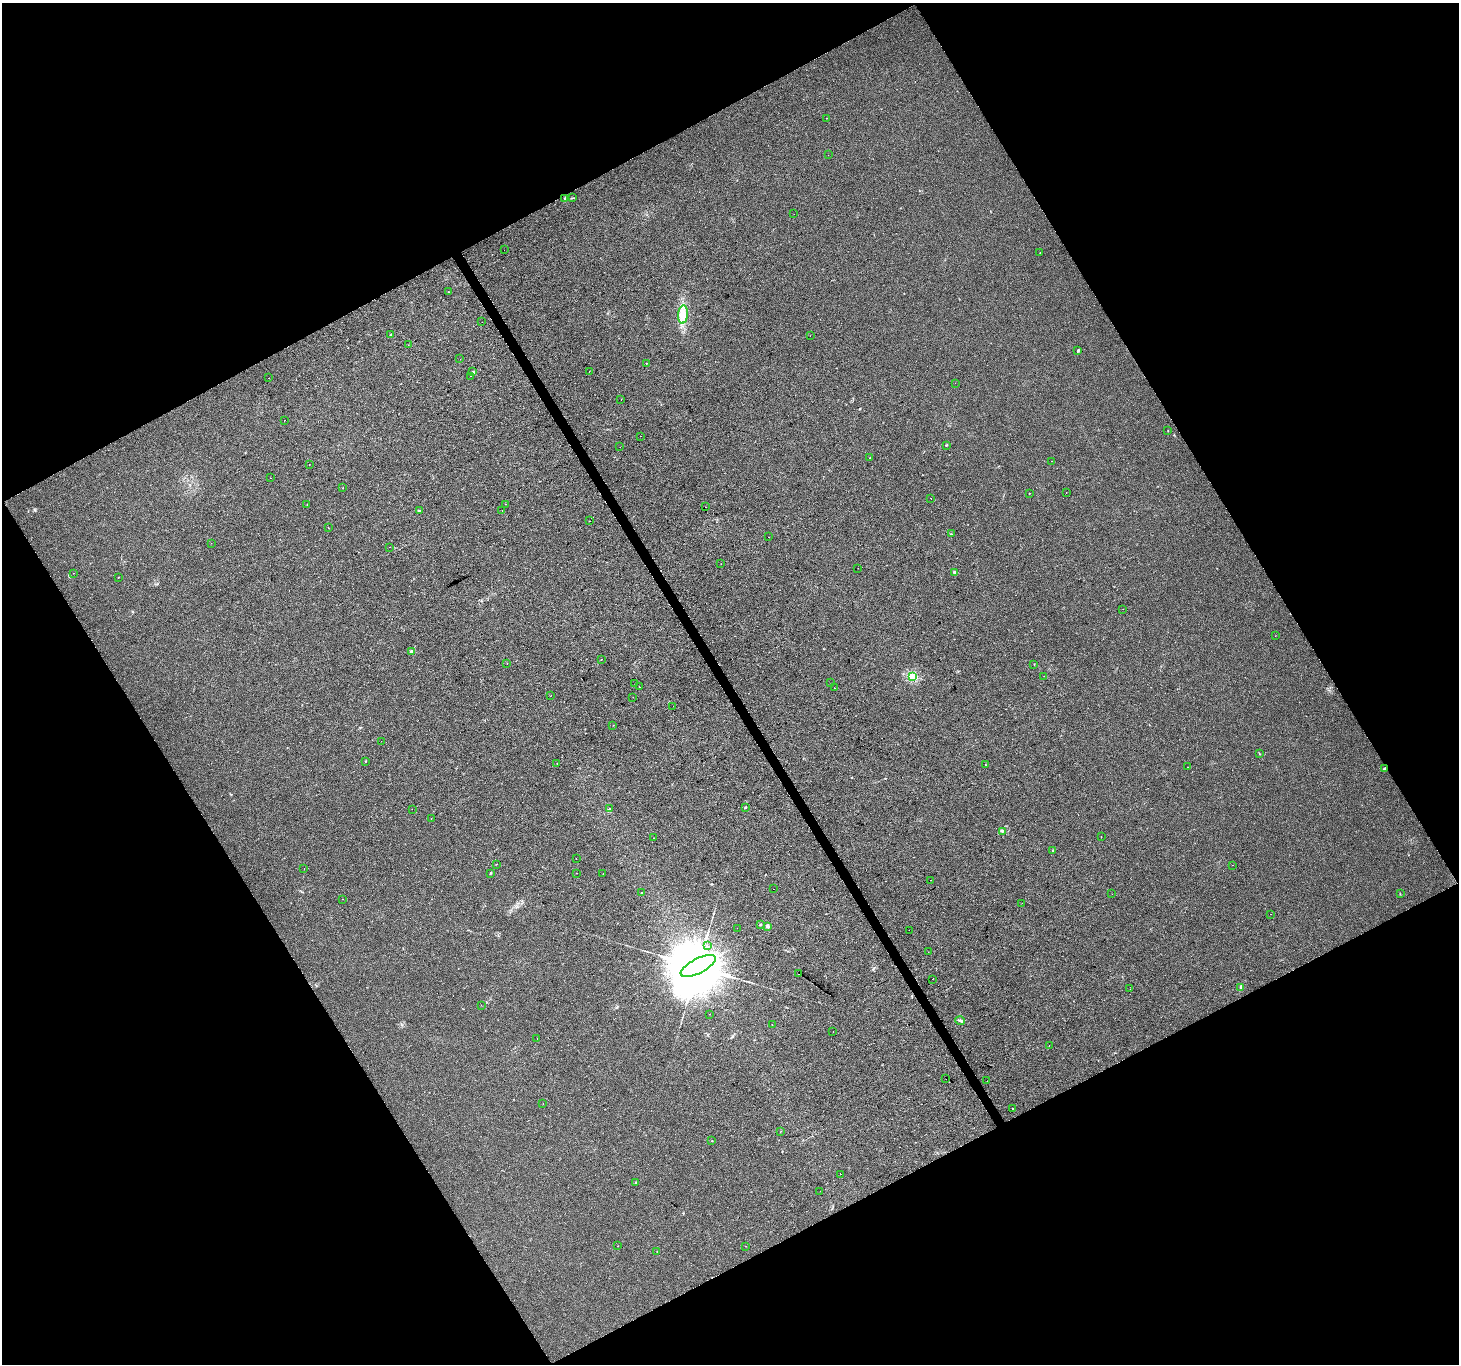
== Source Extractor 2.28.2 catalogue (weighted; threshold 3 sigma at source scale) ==
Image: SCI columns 3-5830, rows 170-5616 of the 5830 x 5725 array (HDU 1 of 3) = the unmasked area's bounding box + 8 px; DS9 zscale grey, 4 x 4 block average (1 PNG px = mean of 4 x 4 image px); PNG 1461 x 1366 px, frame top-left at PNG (2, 3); each listed source drawn as its Kron ellipse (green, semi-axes under 4 px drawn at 4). Shown black and unused: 47% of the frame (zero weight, under 2 of 3 exposures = <1% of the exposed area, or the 3 px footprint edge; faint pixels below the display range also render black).
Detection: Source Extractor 2.28.2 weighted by HDU 2 'WHT'. Background 0.00705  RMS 0.0048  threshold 0.0216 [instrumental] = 3 sigma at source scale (4.5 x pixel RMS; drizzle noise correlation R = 1.50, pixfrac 1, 0.0396/0.0396 arcsec/px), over >= 5 px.
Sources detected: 136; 7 cosmic-ray / hot-pixel residue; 2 long thin detections or spike segments (spike, bleed or trail) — neither listed nor drawn; the other 127 listed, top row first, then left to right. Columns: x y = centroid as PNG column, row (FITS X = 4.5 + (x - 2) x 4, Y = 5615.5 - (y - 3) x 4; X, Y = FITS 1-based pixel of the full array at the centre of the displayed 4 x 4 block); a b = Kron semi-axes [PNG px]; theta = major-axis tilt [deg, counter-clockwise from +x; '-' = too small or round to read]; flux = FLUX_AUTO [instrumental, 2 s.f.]
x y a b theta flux
826 118 2 2 - 0.48
828 155 2 2 - 0.77
565 198 2 2 - 3
573 198 2 2 - 0.76
794 214 2 2 - 0.51
504 250 2 2 - 0.7
1040 253 2 2 - 0.66
448 292 2 2 - 0.54
683 314 9 5 85 23
482 322 2 2 - 0.71
391 334 2 2 - 1.2
810 336 2 2 - 1.9
408 345 2 2 - 0.61
1078 350 2 2 - 1.6
460 359 2 2 - 1.1
646 364 2 2 - 0.85
589 371 2 2 - 0.66
473 372 3 2 - 3.5
471 376 2 2 - 5.6
269 378 2 2 - 0.96
955 383 2 2 - 0.6
621 399 2 2 - 2
284 421 2 2 - 0.77
1168 430 2 2 - 0.74
640 436 2 2 - 0.6
946 445 2 2 - 1.8
620 447 2 2 - 0.84
870 458 2 2 - 1.2
1052 461 2 2 - 0.62
309 464 2 2 - 0.99
270 478 2 2 - 0.58
343 488 2 2 - 0.72
1029 493 2 2 - 1.2
1066 493 2 2 - 0.87
931 498 2 2 - 1.7
506 504 2 2 - 0.91
307 505 2 2 - 2
705 507 2 2 - 2.6
419 510 3 2 - 3.5
502 510 2 2 - 1.6
590 521 2 2 - 0.95
328 528 2 2 - 0.85
951 534 2 2 - 0.95
769 537 2 2 - 1.6
211 543 2 2 - 0.88
390 547 2 2 - 0.91
721 564 2 2 - 0.35
858 568 2 2 - 0.41
954 572 3 2 - 2.7
73 573 2 2 - 0.72
118 577 2 2 - 0.82
1123 609 2 2 - 0.74
1275 636 2 2 - 0.47
411 651 2 2 - 10
601 659 2 2 - 0.62
507 664 2 2 - 0.54
1034 664 2 2 - 1.1
912 676 2 2 - 220
1044 676 2 2 - 0.9
831 683 2 2 - 0.48
635 684 2 2 - 0.52
639 687 2 2 - 1.2
834 688 2 2 - 0.46
551 696 2 2 - 0.42
633 697 2 2 - 1
673 706 2 2 - 0.39
613 725 2 2 - 0.57
381 741 2 2 - 1
1259 754 2 2 - 0.96
365 761 2 2 - 0.82
557 763 2 2 - 1.3
986 765 2 2 - 0.68
1188 767 2 2 - 2.4
1385 769 2 2 - 21
746 807 2 2 - 1.6
610 808 2 2 - 0.97
412 809 2 2 - 0.73
431 818 2 2 - 1.8
1003 831 3 2 - 2.1
1101 836 2 2 - 1.4
653 838 2 2 - 0.65
1053 850 2 2 - 4.6
576 859 2 2 - 0.88
496 864 2 2 - 0.86
1232 865 2 2 - 0.68
304 868 2 2 - 1.3
490 873 2 2 - 2.1
577 873 2 2 - 0.68
603 874 2 2 - 1.2
930 880 2 2 - 0.41
773 889 2 2 - 1.8
641 893 2 2 - 1.8
1112 894 2 2 - 1.8
1400 894 2 2 - 0.86
342 899 2 2 - 0.98
1022 903 2 2 - 0.67
1270 914 2 2 - 0.83
760 925 2 2 - 7.3
767 926 2 2 - 28
737 928 2 2 - 0.69
909 930 2 2 - 0.77
707 945 2 2 - 3.4
928 952 2 2 - 0.56
698 966 19 7 27 45000
798 974 2 2 - 1.2
932 979 2 2 - 3.7
1241 988 4 2 - 5.3
1130 989 2 2 - 1.3
481 1005 2 2 - 0.79
710 1014 2 2 - 1.4
960 1021 5 2 - 3.8
772 1024 2 2 - 1.8
833 1031 2 2 - 2.6
537 1039 2 2 - 2.2
1049 1046 2 2 - 11
946 1079 2 2 - 2.1
987 1081 2 2 - 0.42
543 1104 2 2 - 1.5
1013 1108 2 2 - 5
781 1131 2 2 - 0.73
712 1141 2 2 - 0.7
840 1174 2 2 - 5.8
636 1183 2 2 - 1.8
820 1191 2 2 - 1.7
618 1246 2 2 - 0.64
746 1246 2 2 - 0.54
657 1251 2 2 - 0.81
Overlapping masked pixels (flux is a lower limit): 1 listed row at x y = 1385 769
Diffuse or blended objects may show on this block-average render without a row.